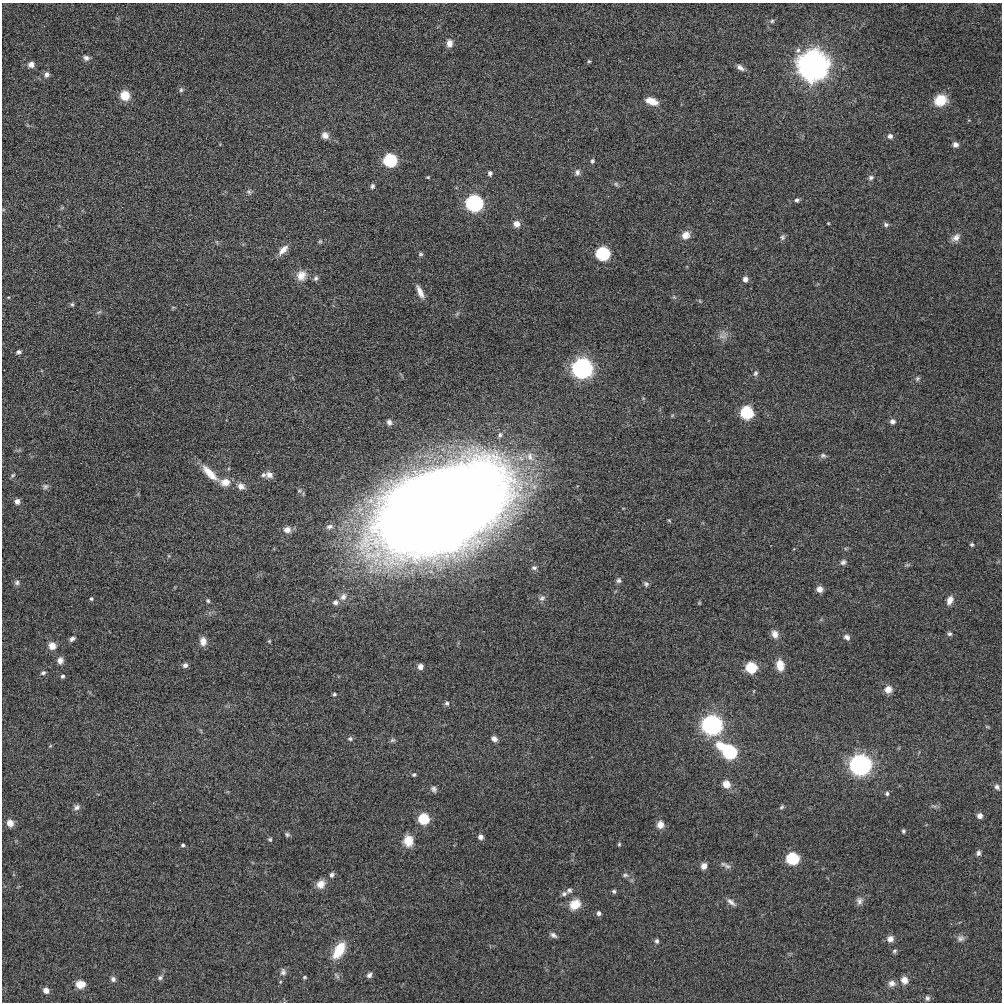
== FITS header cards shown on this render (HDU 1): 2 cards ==
NAXIS1  =                 1000 / length of original image axis
NAXIS2  =                 1000 / length of original image axis

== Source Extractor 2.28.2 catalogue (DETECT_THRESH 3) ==
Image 1000 x 1000 px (HDU 1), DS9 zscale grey, 1 PNG px = 1 image px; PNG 1004 x 1004 px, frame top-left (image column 1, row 1000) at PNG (2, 3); no overlay
Background 0.634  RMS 18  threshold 55.4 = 3 sigma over >= 5 px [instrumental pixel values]
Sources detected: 159; all 159 listed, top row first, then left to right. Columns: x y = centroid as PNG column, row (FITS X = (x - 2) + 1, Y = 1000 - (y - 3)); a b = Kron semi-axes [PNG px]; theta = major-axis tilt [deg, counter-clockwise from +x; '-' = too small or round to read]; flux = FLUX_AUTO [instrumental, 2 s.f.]
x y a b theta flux
772 21 6 6 - 2.6e+03
449 43 9 7 88 9.0e+03
798 50 8 7 - 4.6e+03
86 58 8 6 -12 4.5e+03
589 61 5 4 - 1.6e+03
31 65 6 5 - 9.0e+03
813 65 10 10 - 2.8e+06
740 68 12 6 -33 5.8e+03
46 74 6 6 - 5.2e+03
181 90 7 6 - 2.7e+03
125 95 7 6 - 3.6e+04
940 100 14 12 24 2.7e+04
652 101 14 7 -20 1.6e+04
325 135 9 8 - 7.8e+03
890 136 6 6 - 4.9e+03
955 145 6 6 - 6.2e+03
390 160 7 7 - 1.2e+05
592 161 5 5 - 2.6e+03
577 172 9 7 81 4.7e+03
490 173 6 5 - 3.8e+03
428 177 4 3 - 1.3e+03
871 178 7 7 - 3.6e+03
616 184 7 6 - 2.8e+03
372 186 7 5 75 3.3e+03
249 192 9 6 -62 3.0e+03
797 200 6 5 - 3.0e+03
474 203 8 8 - 3.2e+05
828 223 4 3 - 1.1e+03
517 224 6 6 - 1.1e+04
886 225 7 6 - 3.6e+03
685 235 10 9 - 1.2e+04
782 237 8 7 - 3.2e+03
956 237 13 8 38 7.7e+03
320 241 6 5 - 1.9e+03
217 242 6 4 -71 1.5e+03
283 250 16 7 45 1.1e+04
603 253 7 7 - 1.5e+05
421 254 7 5 1 2.4e+03
301 275 14 13 - 1.4e+04
316 278 7 6 - 3.2e+03
745 279 5 5 - 6.5e+03
420 292 15 5 -65 1.0e+04
8 297 5 3 - 1.0e+03
674 297 6 4 -44 1.7e+03
700 301 6 3 -71 1.4e+03
72 304 6 4 -76 2.1e+03
173 307 6 4 0 1.4e+03
99 312 8 4 35 2.0e+03
723 335 14 12 56 8.3e+03
19 352 5 4 - 3.7e+03
582 368 9 8 - 6.7e+05
755 373 8 6 72 3.3e+03
917 379 7 6 - 2.7e+03
747 413 7 7 - 1.0e+05
892 421 6 6 - 5.5e+03
389 422 6 5 - 4.4e+03
500 435 8 6 71 3.7e+03
823 455 8 6 -1 3.3e+03
530 456 16 10 -71 1.4e+04
210 473 25 8 -44 2.3e+04
12 475 7 5 41 2.1e+03
263 475 6 6 - 3.3e+03
269 475 9 7 -19 7.7e+03
225 482 8 7 - 1.7e+04
45 486 9 7 -6 3.8e+03
241 486 10 9 - 8.1e+03
17 501 6 5 - 6.9e+03
440 509 97 55 25 4.6e+06
329 527 9 7 12 4.9e+03
287 530 10 8 -1 8.3e+03
972 544 5 5 - 2.2e+03
843 562 8 7 - 4.2e+03
907 565 9 5 0 2.3e+03
534 568 8 6 -14 3.5e+03
619 580 7 7 - 3.5e+03
17 583 7 7 - 3.6e+03
646 584 7 6 - 2.9e+03
820 589 6 5 - 1.0e+04
343 597 11 8 50 8.7e+03
542 598 9 7 48 4.8e+03
91 599 5 4 - 2.0e+03
950 600 11 7 66 9.1e+03
208 601 6 4 -59 2.0e+03
335 602 8 7 - 5.1e+03
699 603 5 4 - 1.3e+03
775 634 10 8 -69 8.4e+03
949 634 7 5 -24 2.8e+03
847 637 9 7 -36 4.9e+03
72 639 7 5 34 3.8e+03
203 641 10 8 -90 9.5e+03
52 646 6 6 - 1.5e+04
60 660 8 7 - 6.8e+03
185 665 6 6 - 4.6e+03
780 665 10 7 -79 2.1e+04
420 667 6 6 - 8.0e+03
751 667 7 7 - 6.1e+04
43 673 6 5 - 2.8e+03
62 676 5 4 - 2.7e+03
888 689 9 8 - 9.8e+03
334 694 5 5 - 2.2e+03
447 703 7 6 - 3.1e+03
712 725 9 8 - 6.4e+05
987 727 7 3 -9 1.3e+03
350 739 7 6 - 2.8e+03
494 739 7 6 - 5.6e+03
393 740 8 5 15 2.6e+03
50 746 5 4 - 1.2e+03
729 751 13 7 -35 1.7e+05
860 765 9 9 - 8.0e+05
414 775 5 5 - 2.2e+03
726 784 7 6 - 1.8e+04
997 787 8 6 -47 3.9e+03
434 789 8 7 - 4.0e+03
887 793 5 5 - 2.7e+03
934 806 9 4 -12 2.7e+03
77 807 9 7 34 4.5e+03
782 807 7 5 42 2.3e+03
980 816 6 5 - 6.8e+03
423 819 7 7 - 5.7e+04
10 823 6 6 - 1.4e+04
660 825 8 8 - 9.7e+03
903 831 5 5 - 2.3e+03
287 834 7 5 -28 2.6e+03
480 837 5 5 - 6.1e+03
270 839 6 5 - 1.9e+03
408 841 11 9 -84 2.3e+04
619 844 5 4 - 1.7e+03
183 845 4 4 - 2.3e+03
978 853 7 6 - 3.5e+03
792 858 7 7 - 9.9e+04
704 866 6 5 - 9.1e+03
727 866 11 6 -19 4.7e+03
332 875 6 5 - 4.0e+03
625 875 8 5 0 3.0e+03
321 884 10 9 - 1.2e+04
569 890 8 7 - 3.8e+03
614 891 5 5 - 2.6e+03
564 894 8 6 23 3.8e+03
859 901 11 9 86 6.0e+03
731 902 14 6 -38 5.8e+03
575 904 14 11 40 2.1e+04
599 913 6 5 - 3.6e+03
553 935 9 6 -25 4.6e+03
960 938 10 9 - 5.4e+03
890 939 7 6 - 9.4e+03
657 941 6 5 - 3.1e+03
339 950 20 10 59 3.5e+04
894 951 6 5 - 2.3e+03
283 972 10 7 82 4.9e+03
369 975 7 6 - 4.2e+03
336 976 10 5 -49 3.0e+03
160 977 8 6 32 3.4e+03
304 977 5 4 - 1.7e+03
113 979 7 6 - 4.0e+03
904 980 7 6 - 1.2e+04
892 983 9 8 - 7.1e+03
80 984 8 6 5 2.2e+04
46 990 6 6 - 8.5e+03
927 998 7 7 - 3.5e+03